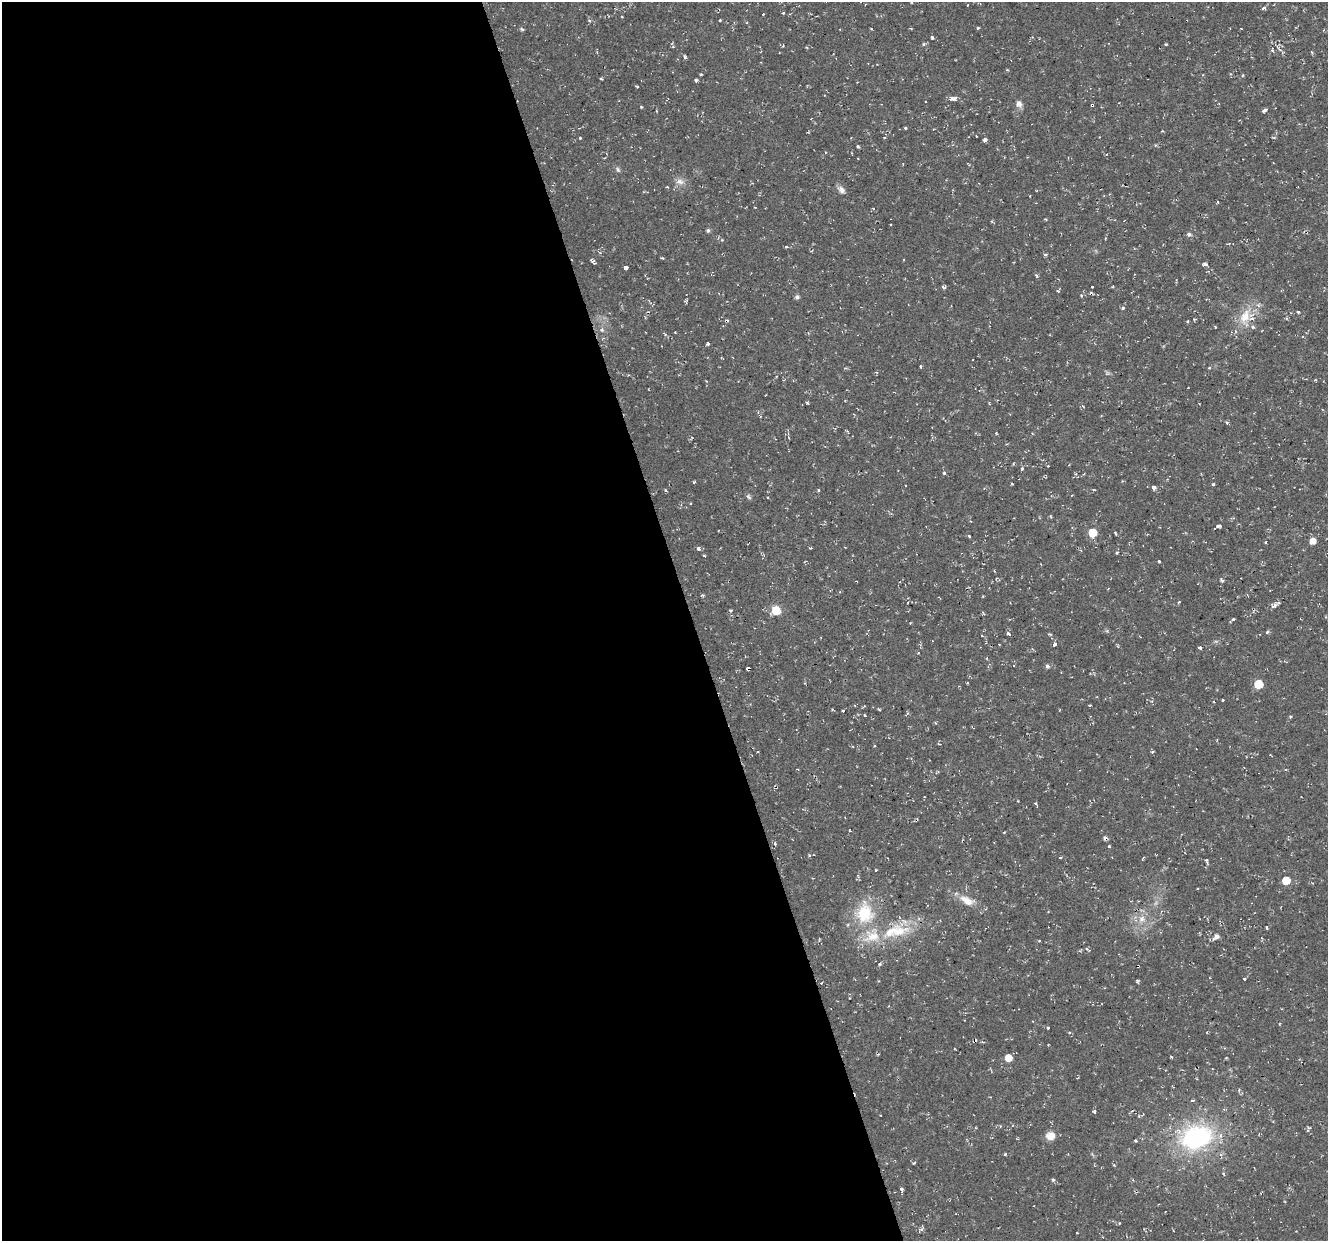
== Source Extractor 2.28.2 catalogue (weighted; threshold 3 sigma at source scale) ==
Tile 9 of 4 x 4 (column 1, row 3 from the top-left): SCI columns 1-1326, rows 1353-2591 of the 5303 x 5123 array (HDU 1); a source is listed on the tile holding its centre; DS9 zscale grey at full resolution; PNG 1330 x 1243 px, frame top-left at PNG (2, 2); no overlay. Shown black and unused: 52% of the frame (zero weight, under 2 of 3 exposures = <1% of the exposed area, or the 3 px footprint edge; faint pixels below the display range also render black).
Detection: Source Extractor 2.28.2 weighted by HDU 2 'WHT'; one run over the whole footprint, this tile lists its part. Background 0.0106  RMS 0.0031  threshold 0.0139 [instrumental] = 3 sigma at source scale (4.5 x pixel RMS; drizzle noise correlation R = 1.50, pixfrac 1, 0.0396/0.0396 arcsec/px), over >= 5 px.
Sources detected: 157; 6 cosmic-ray / hot-pixel residue — not listed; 5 inside a brighter listed object's ellipse — not listed separately; the other 146 listed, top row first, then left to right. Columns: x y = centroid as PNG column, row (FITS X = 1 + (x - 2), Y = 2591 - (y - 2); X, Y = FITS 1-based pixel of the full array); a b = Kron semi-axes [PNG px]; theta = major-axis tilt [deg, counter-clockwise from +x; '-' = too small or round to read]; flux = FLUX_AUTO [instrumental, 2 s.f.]
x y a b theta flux
968 5 3 2 - 0.21
1264 8 5 4 - 0.73
783 13 4 2 - 0.28
763 14 3 2 - 0.34
622 16 3 2 - 0.3
589 20 5 3 - 0.36
720 20 3 3 - 0.33
977 28 4 3 - 0.32
522 29 5 4 - 0.49
932 38 3 3 - 1.6
924 44 5 5 - 0.41
1166 44 4 3 - 0.29
783 46 4 3 - 0.3
1279 49 11 4 -49 0.87
1272 50 4 3 - 0.68
685 57 6 4 -69 0.5
1007 70 3 3 - 0.34
701 74 3 3 - 0.3
1231 74 4 3 - 0.33
601 79 4 2 - 0.31
696 80 4 3 - 0.57
953 99 7 4 6 2.7
926 102 3 3 - 0.35
1019 104 9 7 -69 1.6
1092 105 3 3 - 0.48
641 107 4 3 - 0.27
1264 110 5 3 - 0.9
905 128 3 3 - 0.44
976 136 3 2 - 0.26
580 137 3 3 - 0.3
985 139 4 4 - 0.88
618 170 7 5 -72 0.65
680 182 13 8 -7 1.8
667 187 3 3 - 0.3
841 190 9 7 -43 1.6
1218 202 4 2 - 0.29
755 207 3 2 - 0.28
873 208 4 3 - 0.28
1045 219 4 2 - 0.3
708 230 5 4 - 0.61
1189 234 6 5 - 0.82
786 247 4 3 - 0.51
1045 254 5 4 - 0.44
662 258 4 3 - 0.28
592 261 7 3 -45 0.71
1205 264 5 4 - 0.82
626 268 4 3 - 5
1037 276 5 3 - 0.39
943 287 6 4 -20 0.51
1092 287 3 3 - 0.57
1058 291 4 3 - 0.32
1081 295 4 2 - 0.34
797 297 5 5 - 0.83
685 301 5 4 - 0.37
1123 308 3 3 - 0.56
1298 312 3 3 - 0.64
1245 317 26 15 74 7.2
1194 319 4 3 - 0.41
1187 321 4 3 - 0.3
602 330 6 5 - 0.59
708 344 4 3 - 0.45
921 367 3 3 - 0.8
1209 368 5 3 - 0.31
1108 373 6 5 - 0.54
807 403 4 3 - 0.35
1227 422 5 4 - 0.47
1013 464 4 2 - 0.3
1048 466 3 3 - 0.37
1022 469 4 4 - 0.44
944 473 3 3 - 2
1075 474 5 3 - 0.37
694 482 4 3 - 0.32
1012 484 3 2 - 0.27
1213 484 4 3 - 0.44
1154 487 4 3 - 3.2
819 489 3 3 - 1.1
1094 489 4 2 - 0.23
748 497 8 5 -58 0.64
1219 526 6 4 6 0.84
1093 533 6 5 - 7.4
1115 533 4 3 - 0.33
969 536 3 3 - 1.1
1313 541 5 5 - 3
1266 542 4 2 - 0.23
698 549 5 5 - 0.72
1117 553 4 3 - 0.37
704 556 3 2 - 0.36
1159 561 3 3 - 0.55
1222 582 5 3 - 0.38
1178 602 4 3 - 0.38
1275 605 6 5 - 1.2
730 610 4 3 - 0.39
776 610 6 6 - 8.4
1233 619 5 4 - 0.44
910 623 3 3 - 0.25
1267 632 5 3 - 0.44
1008 633 4 3 - 0.87
982 635 3 3 - 0.3
1055 644 4 3 - 3.6
1200 648 4 3 - 0.59
1047 666 5 5 - 0.71
748 668 4 3 - 14
1258 684 6 5 - 9.9
1222 699 3 3 - 0.82
1090 705 3 2 - 0.4
843 711 3 3 - 0.69
865 715 3 3 - 0.53
1290 716 4 3 - 0.31
874 745 3 2 - 0.34
1152 752 4 4 - 0.41
1270 755 4 3 - 0.23
1286 769 4 3 - 0.3
776 787 5 3 - 0.46
1105 837 5 4 - 0.69
775 844 4 3 - 0.38
1109 846 4 4 - 0.34
1060 858 4 3 - 0.42
1143 859 6 3 71 0.26
1206 860 6 3 -75 0.46
1286 880 5 5 - 7.7
967 901 19 9 -30 4.1
864 913 28 24 89 14
1142 919 11 10 - 2.8
1267 928 4 2 - 0.31
899 932 36 14 18 11
1216 936 6 5 - 1.4
1087 949 5 3 - 0.36
879 964 3 3 - 1.1
1138 966 2 2 - 0.32
1245 979 3 3 - 0.45
1137 982 5 3 - 0.45
1047 1028 3 3 - 1.4
1171 1057 3 3 - 0.3
1008 1058 5 5 - 4.2
1193 1100 4 3 - 0.44
1095 1111 7 3 89 0.46
1308 1128 6 4 9 0.58
1050 1136 10 9 - 3
1196 1137 29 21 18 44
1005 1154 4 3 - 0.3
914 1163 5 3 - 0.26
1114 1165 5 3 - 0.33
1053 1180 4 4 - 0.59
902 1190 5 4 - 0.72
1119 1223 3 2 - 0.23
1077 1233 2 2 - 0.24
Overlapping masked pixels (flux is a lower limit): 4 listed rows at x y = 1092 105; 748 668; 776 787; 1138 966
Unlisted compact peaks at least as high as the median listed source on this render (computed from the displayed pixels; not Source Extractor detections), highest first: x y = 858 146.